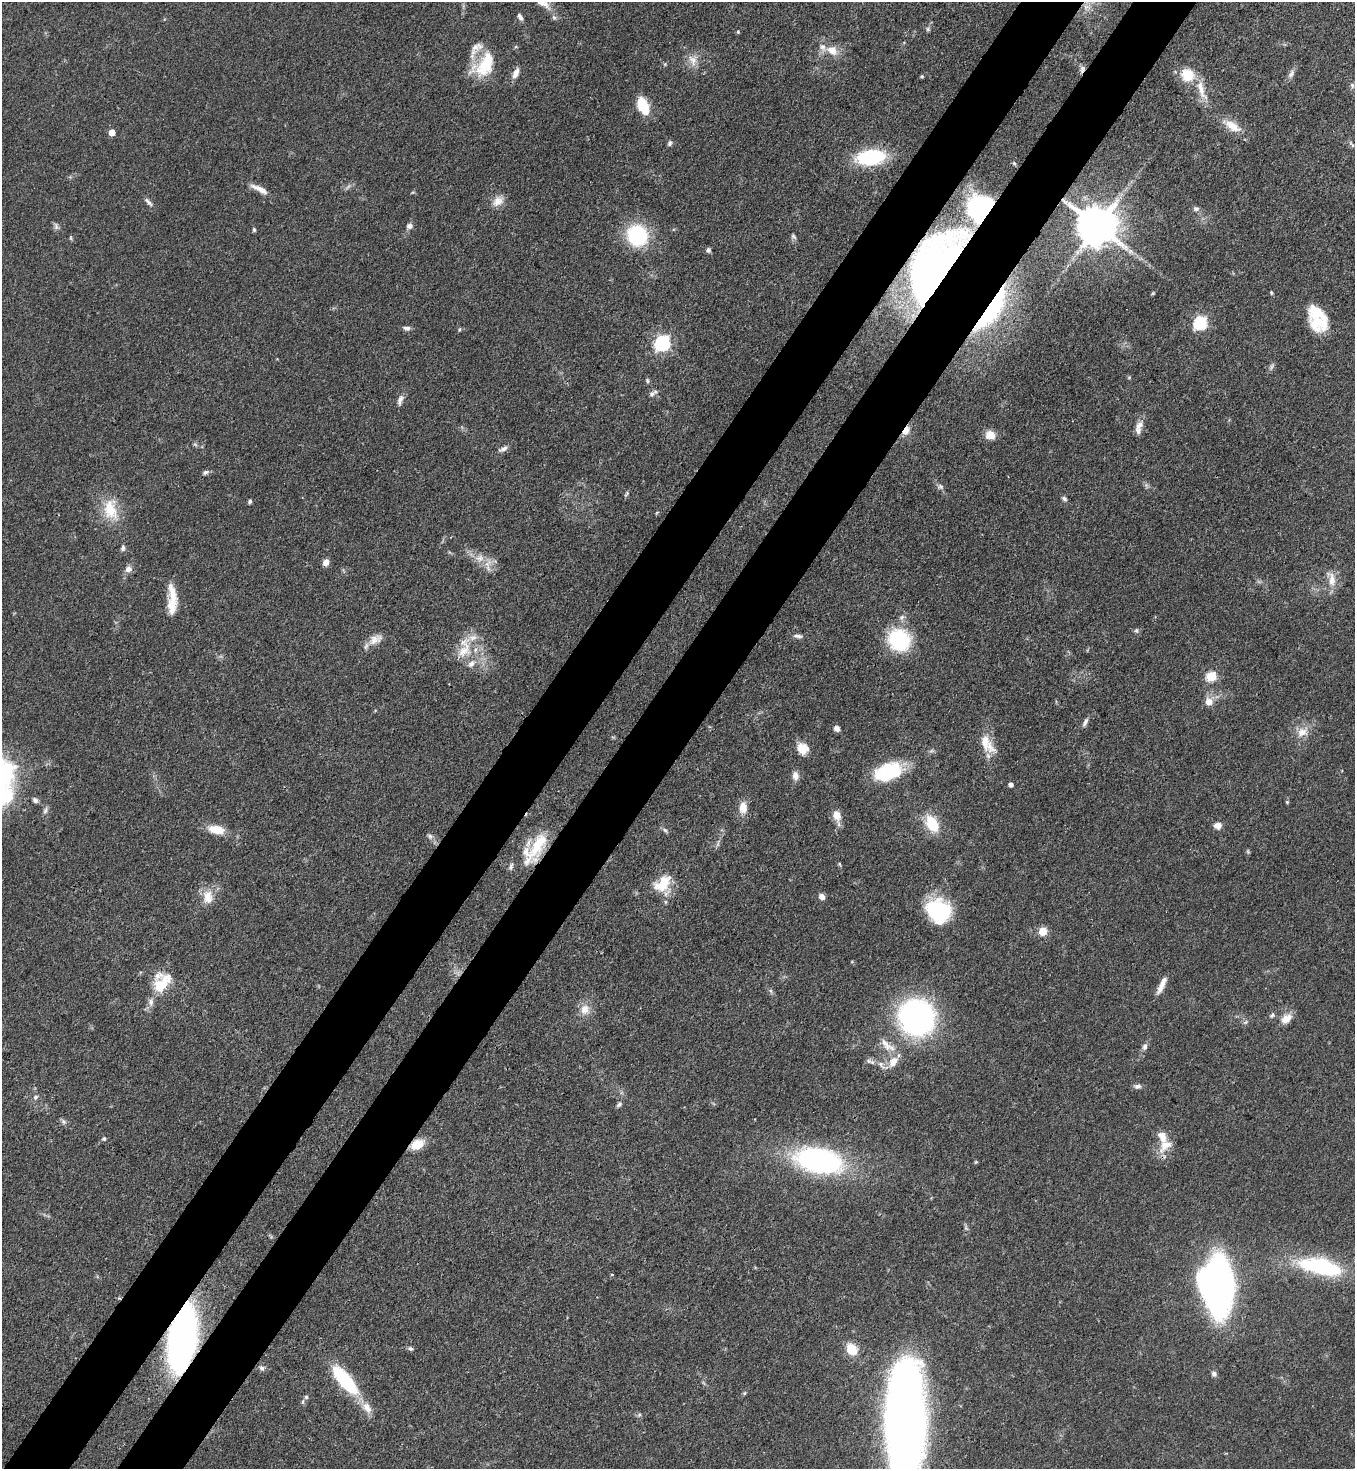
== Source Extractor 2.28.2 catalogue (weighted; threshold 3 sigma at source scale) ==
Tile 7 of 4 x 4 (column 3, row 2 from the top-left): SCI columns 2934-4286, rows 2992-4458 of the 6008 x 5986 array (HDU 1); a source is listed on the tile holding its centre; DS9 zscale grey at full resolution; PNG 1357 x 1471 px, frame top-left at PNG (2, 2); no overlay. Shown black and unused: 10% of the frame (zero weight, under 3 of 4 exposures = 7% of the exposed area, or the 3 px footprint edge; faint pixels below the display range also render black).
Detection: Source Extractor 2.28.2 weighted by HDU 2 'WHT'; one run over the whole footprint, this tile lists its part. Background 0.0641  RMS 0.0036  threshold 0.0163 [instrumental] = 3 sigma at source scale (4.5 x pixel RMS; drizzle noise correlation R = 1.50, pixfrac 1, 0.05/0.05 arcsec/px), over >= 5 px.
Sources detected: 151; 2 too faint to see at this stretch — not listed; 16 inside a brighter listed object's ellipse — not listed separately; the other 133 listed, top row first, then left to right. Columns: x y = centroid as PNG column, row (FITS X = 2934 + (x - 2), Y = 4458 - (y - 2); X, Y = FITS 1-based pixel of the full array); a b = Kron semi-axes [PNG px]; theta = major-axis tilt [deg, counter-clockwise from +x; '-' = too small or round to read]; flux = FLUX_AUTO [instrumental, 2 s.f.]
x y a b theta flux
543 3 21 8 -28 3.5
520 17 10 5 -56 1.2
554 17 7 5 -67 0.87
928 29 6 6 - 0.7
738 32 5 3 - 0.37
832 50 16 11 -35 4.9
693 60 17 11 -61 3.8
665 64 5 5 - 0.47
484 65 35 21 50 15
1082 69 10 6 73 1.3
516 73 14 6 65 2.5
1291 74 13 7 61 1.6
1187 75 12 11 - 10
922 76 3 3 - 0.48
1352 85 8 5 -75 0.83
1201 90 32 9 -69 6.2
643 106 17 9 -64 13
1232 126 28 11 -32 6.1
112 132 5 5 - 5.1
670 143 7 5 66 0.86
1352 144 12 3 -55 0.64
870 157 22 11 5 38
1014 163 5 4 - 0.5
259 189 25 6 -27 3.4
498 201 17 11 39 3.5
148 202 14 5 -47 1.3
1196 209 8 7 - 1.1
56 226 10 6 -75 1.1
409 226 7 7 - 1.5
1098 226 12 11 - 1300
254 230 5 4 - 0.6
637 235 25 22 -62 25
793 236 9 6 -60 0.89
71 238 6 4 -71 0.46
708 250 6 6 - 0.94
935 266 83 39 59 140
1153 293 5 4 - 0.44
1271 293 5 4 - 0.47
992 310 67 17 56 30
1317 313 28 15 -35 9.5
1200 323 7 6 - 50
407 328 10 5 -7 1.2
459 329 6 3 71 0.38
662 343 7 6 - 88
647 380 7 5 -75 0.64
652 394 8 7 - 1.3
400 400 16 6 70 1.8
1139 425 14 9 56 2.6
906 430 12 7 60 3.5
990 435 11 10 - 4.1
503 449 12 5 25 1.4
205 472 9 5 22 1.1
1146 485 6 6 - 0.8
940 487 8 7 - 1.1
627 494 8 4 46 0.62
1064 499 7 5 -32 0.88
250 501 5 4 - 0.7
110 509 31 19 -78 11
123 548 7 6 - 1.1
480 558 13 11 10 3.8
326 562 7 6 - 2.5
128 569 8 7 - 2
1331 579 23 10 -76 4.1
172 594 28 9 -75 6
902 617 8 6 51 1.2
1136 630 7 5 -90 0.73
798 636 12 5 -7 1.3
376 639 20 11 24 3.9
899 640 20 18 -35 31
464 648 35 16 79 9.5
1211 676 6 5 - 23
1209 701 9 8 - 3.6
1085 722 13 5 62 1.3
837 728 7 6 - 1.4
1302 732 17 13 24 4.5
987 744 27 13 -56 7.2
802 748 14 12 -34 4.9
888 772 31 17 21 22
795 776 12 8 -83 2.3
1011 784 5 4 - 1.6
8 795 13 10 72 11
35 800 9 6 -42 1
1287 802 4 4 - 0.43
743 808 14 10 -89 4
45 810 10 6 65 1.1
837 816 15 8 -75 4.5
932 824 20 13 -61 11
1218 825 8 7 - 2.5
216 829 16 9 -11 7.3
665 830 8 5 -53 0.77
430 836 9 6 -56 1.2
536 846 41 18 56 16
1248 852 6 5 - 0.5
839 864 6 4 -87 0.44
663 883 25 15 46 9.4
208 897 20 13 -86 5.4
822 897 7 6 - 2.1
939 912 24 20 -29 32
1043 931 5 5 - 13
162 984 25 14 48 12
1161 987 17 7 63 3.1
771 991 7 4 -71 0.63
585 1009 16 13 67 4.2
1272 1015 7 5 50 0.75
916 1018 31 30 - 97
1286 1019 15 10 40 3.7
887 1047 14 9 -29 3.4
1145 1047 8 6 77 1.2
868 1061 7 6 - 1
893 1062 17 10 54 4.6
1137 1086 10 6 6 1.3
36 1097 7 6 - 0.99
619 1104 8 5 38 0.79
63 1122 8 6 -55 0.96
104 1139 5 5 - 0.6
417 1144 16 10 26 6
1166 1145 24 13 43 5.6
819 1160 37 19 -11 95
976 1162 5 4 - 0.42
1321 1267 45 16 -12 39
612 1274 4 3 - 0.3
1218 1287 35 21 -82 230
182 1339 39 16 81 250
410 1348 7 5 -29 0.85
852 1349 12 9 -49 8.6
262 1368 7 6 - 1.1
1214 1374 7 6 - 1.2
345 1380 33 11 -50 32
745 1393 6 4 88 0.45
306 1397 5 5 - 0.68
367 1408 18 10 -59 4.1
639 1415 6 4 45 0.57
904 1421 84 26 89 480
Overlapping masked pixels (flux is a lower limit): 9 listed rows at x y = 1082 69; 1098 226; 935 266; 992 310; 906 430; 536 846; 417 1144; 182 1339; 904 1421
Isophote crosses this tile's border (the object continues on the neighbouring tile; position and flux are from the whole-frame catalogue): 2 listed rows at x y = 543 3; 904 1421